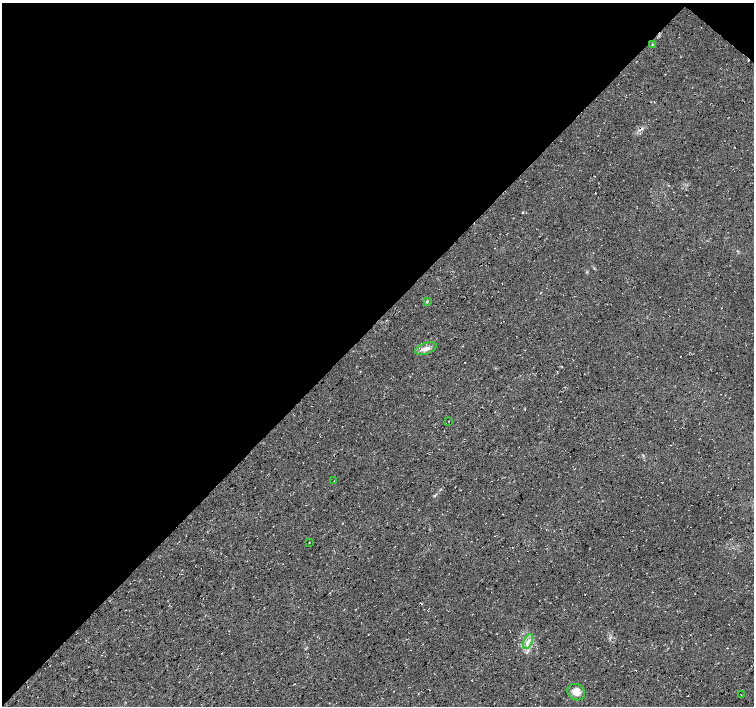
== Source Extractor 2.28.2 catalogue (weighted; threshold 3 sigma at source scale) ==
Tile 2 of 4 x 4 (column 2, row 1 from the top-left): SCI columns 1507-3009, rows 4388-5794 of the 6019 x 6027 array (HDU 1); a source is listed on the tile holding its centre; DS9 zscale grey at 2 x 2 block average (1 PNG px = mean of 2 x 2 image px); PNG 756 x 708 px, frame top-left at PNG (2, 3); each listed source drawn as its Kron ellipse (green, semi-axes under 4 px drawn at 4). Shown black and unused: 46% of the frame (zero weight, under 3 of 4 exposures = <1% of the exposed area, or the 3 px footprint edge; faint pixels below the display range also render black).
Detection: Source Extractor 2.28.2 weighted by HDU 2 'WHT'; one run over the whole footprint, this tile lists its part. Background 0.0167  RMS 0.0059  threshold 0.0266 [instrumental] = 3 sigma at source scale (4.5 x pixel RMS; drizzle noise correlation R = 1.50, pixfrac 1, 0.0396/0.0396 arcsec/px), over >= 5 px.
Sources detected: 10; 1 cosmic-ray / hot-pixel residue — neither listed nor drawn; the other 9 listed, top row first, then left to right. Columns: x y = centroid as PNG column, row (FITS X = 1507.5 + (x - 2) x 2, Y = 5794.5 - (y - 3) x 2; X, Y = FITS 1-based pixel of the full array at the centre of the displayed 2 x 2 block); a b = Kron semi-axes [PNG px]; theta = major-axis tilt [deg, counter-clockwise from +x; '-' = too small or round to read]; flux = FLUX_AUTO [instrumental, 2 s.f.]
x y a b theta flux
652 44 3 2 - 0.87
427 301 3 2 - 0.96
426 349 11 5 19 7.2
449 421 2 2 - 0.41
334 481 2 2 - 0.63
309 542 2 2 - 0.5
528 641 8 3 68 3.8
576 692 9 8 - 12
741 695 2 2 - 0.45